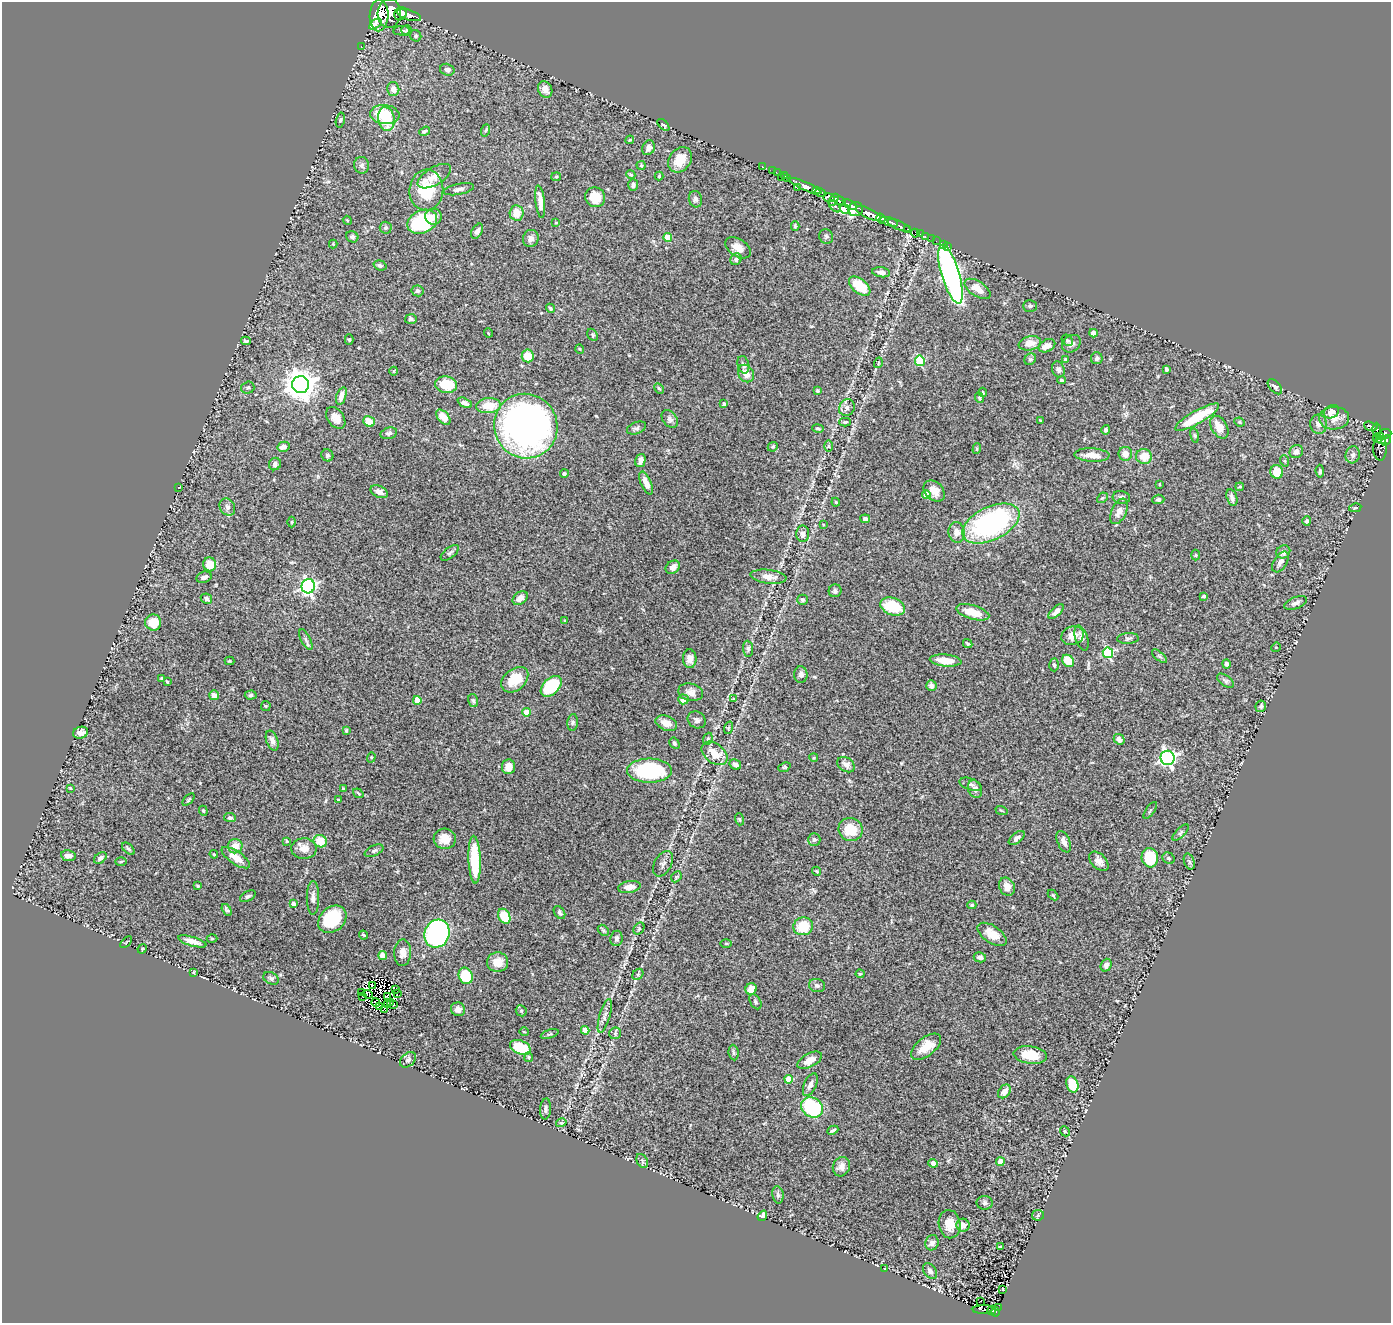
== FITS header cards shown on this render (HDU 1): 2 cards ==
NAXIS1  =                 1389
NAXIS2  =                 1321

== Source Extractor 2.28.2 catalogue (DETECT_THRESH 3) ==
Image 1389 x 1321 px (HDU 1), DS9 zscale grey, 1 PNG px = 1 image px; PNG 1393 x 1325 px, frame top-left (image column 1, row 1321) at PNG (2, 2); each listed source drawn as its Kron ellipse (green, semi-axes under 4 px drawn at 4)
Background 1.97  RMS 0.047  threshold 0.142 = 3 sigma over >= 5 px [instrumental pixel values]
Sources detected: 388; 2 with non-positive FLUX_AUTO (blend fragments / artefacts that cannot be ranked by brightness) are neither listed nor drawn; the other 386 listed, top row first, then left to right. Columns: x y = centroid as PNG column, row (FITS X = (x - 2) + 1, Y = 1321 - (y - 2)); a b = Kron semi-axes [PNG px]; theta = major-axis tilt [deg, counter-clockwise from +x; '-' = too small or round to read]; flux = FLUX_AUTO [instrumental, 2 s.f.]
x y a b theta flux
389 13 14 11 86 8100
400 14 7 6 - 2600
409 15 12 5 -19 3400
379 16 16 9 88 6800
375 24 7 4 37 1100
401 31 8 4 2 6.5
407 31 5 5 - 6.3
416 36 6 5 - 5.5
361 47 3 2 - 13
447 70 7 5 -16 11
393 89 7 6 - 18
545 89 9 7 -64 20
385 115 14 9 -5 100
386 119 12 8 -80 69
340 120 7 4 76 4.9
663 125 7 3 -44 5.3
486 130 6 4 71 4.2
424 131 6 4 37 5.4
630 140 4 4 - 3.3
648 148 7 6 - 14
680 160 14 10 53 54
362 165 8 7 - 11
641 165 4 4 - 3.5
762 166 2 2 - 16
773 171 3 2 - 16
778 173 3 2 - 23
631 175 5 4 - 5.3
434 176 19 9 31 27
659 176 4 4 - 3.5
785 176 4 2 - 11
556 177 5 4 - 3.6
782 178 3 2 - 8.8
788 179 3 3 - 59
633 185 6 5 - 9.8
805 186 18 4 -24 2500
797 187 2 2 - 13
459 189 15 5 11 12
426 190 20 17 84 120
816 191 4 3 - 730
820 192 5 4 - 1000
595 197 10 9 - 65
829 198 5 4 - 560
695 199 8 6 -76 9.5
834 200 6 3 62 620
840 201 6 4 -17 1700
540 202 16 4 -83 31
850 204 8 4 -33 670
835 206 7 3 -45 5
845 209 5 3 - 180
856 209 7 7 - 1700
517 213 7 7 - 40
869 213 13 5 -26 4400
433 217 8 8 - 18
881 219 5 3 - 1200
347 220 5 3 - 3.5
422 222 15 11 24 220
889 222 9 4 -16 2600
556 223 3 2 - 2.4
899 225 12 3 -22 310
795 226 5 3 - 4.5
386 228 6 6 - 6.8
907 229 3 3 - 310
477 231 8 5 59 11
915 233 4 3 - 73
920 234 3 2 - 9.6
352 237 6 5 - 8.4
668 237 4 4 - 64
826 237 7 6 - 7
925 237 3 2 - 39
531 238 8 7 - 15
932 239 3 2 - 8.4
936 241 2 2 - 10
333 244 4 4 - 2.7
944 244 2 2 - 16
948 246 2 2 - 32
738 248 14 8 -34 28
736 259 6 5 - 8.6
380 265 7 5 -17 6.3
881 272 9 5 -8 14
950 274 30 9 -73 1200
860 286 12 7 -39 91
977 289 15 7 -33 37
418 291 6 5 - 6.7
1030 306 7 5 0 6
550 308 5 4 - 5.4
411 319 6 5 - 7.6
488 333 5 3 - 2.3
1093 333 4 4 - 32
592 335 6 4 -58 4.6
349 340 5 4 - 4.4
1067 340 6 5 - 5.1
246 341 5 3 - 5.2
1030 343 11 7 12 30
1071 344 10 8 38 15
1047 346 9 6 26 21
580 349 5 3 - 2.8
528 356 6 6 - 53
1097 358 6 6 - 11
1030 359 6 5 - 5.6
1065 359 4 4 - 4.2
920 361 5 5 - 190
878 363 5 3 - 2.9
743 365 9 5 -74 10
1058 369 8 6 -71 11
1166 369 4 3 - 6.1
394 371 4 3 - 2.1
746 373 9 7 -57 31
1062 380 4 3 - 4.7
301 385 8 8 - 4500
446 385 11 8 -10 83
1275 387 9 5 -48 7.6
248 388 7 6 - 6.7
659 388 5 3 - 4.5
817 391 4 4 - 4.4
983 392 4 3 - 3.2
341 396 9 5 71 24
979 398 5 4 - 4.4
465 403 7 4 -27 8.5
724 404 4 3 - 4.6
488 406 12 7 4 62
847 408 8 7 - 14
1331 412 8 6 30 27
443 417 9 5 -50 34
1197 417 25 6 30 130
336 418 12 8 -55 23
1334 418 15 11 2 35
670 419 10 7 -53 13
1040 420 3 2 - 1.9
369 421 6 5 - 57
845 422 6 4 -1 4.8
1240 422 5 4 - 4.1
1319 424 9 8 - 16
526 426 32 31 - 1400
1371 426 7 3 -18 230
1219 427 12 7 -60 41
636 428 10 6 22 8.2
818 428 6 3 -11 5.2
1106 430 5 4 - 8.1
1377 430 7 3 -89 450
389 433 8 5 12 8.3
1385 434 6 4 6 500
1195 435 7 4 -81 4.7
1380 436 3 3 - 190
1377 438 5 3 - 190
1382 440 4 2 - 97
1386 440 6 4 52 310
829 446 6 4 90 4.2
283 447 6 5 - 18
773 447 5 4 - 4
1380 448 12 6 -89 230
977 449 5 4 - 4.1
1296 451 7 6 - 15
1125 454 7 7 - 21
327 455 6 5 - 6
1092 455 17 6 -3 31
1353 455 8 7 - 11
1144 456 8 7 - 45
640 461 7 5 75 16
1285 461 6 3 -71 3.1
275 464 6 6 - 10
1320 471 6 4 -84 5.6
1277 472 7 6 - 59
564 474 4 4 - 4.9
646 483 12 5 -67 30
1160 484 4 2 - 2.2
179 487 3 2 - 1.6
1240 487 4 3 - 3.4
934 491 12 8 -45 35
379 492 9 5 -24 22
927 495 4 4 - 55
1121 497 9 6 -8 11
1102 498 6 4 43 4.1
1232 498 8 5 -74 13
1158 499 6 4 3 5.6
836 502 4 4 - 3.3
227 507 9 7 -61 11
1355 508 6 3 12 3.4
1119 511 13 7 65 22
865 519 5 4 - 12
1307 521 5 4 - 8.5
292 522 5 3 - 3.3
991 523 30 17 25 580
823 525 3 2 - 2.1
957 532 10 8 -84 22
803 534 8 6 -88 14
1283 552 7 6 - 15
450 553 11 5 38 7.6
1196 555 5 3 - 3
1280 562 11 6 57 16
210 564 7 6 - 52
673 567 8 6 42 17
204 577 8 5 19 13
768 577 18 7 -7 26
308 586 7 6 - 720
835 591 6 6 - 8.6
1204 596 4 3 - 5.9
520 598 8 6 37 21
206 599 6 5 - 9.1
803 600 5 5 - 5.9
1295 603 12 6 20 13
893 606 13 8 -20 130
973 612 17 7 -17 64
1056 612 9 4 43 14
565 621 4 2 - 2
153 622 8 8 - 61
1073 636 11 9 19 35
1082 638 13 6 -72 15
1128 638 11 5 3 8.5
306 639 11 5 -63 8.3
968 644 5 3 - 4.1
1276 647 5 4 - 3
748 649 8 5 -84 7
1108 653 5 5 - 250
1159 656 9 4 -41 5.9
690 659 9 7 -87 18
946 660 16 6 -5 56
229 661 5 4 - 3.6
1068 661 7 5 -49 74
1226 664 4 4 - 6.1
1054 665 6 4 -88 5.3
801 675 8 6 90 12
161 678 3 3 - 3.4
515 680 15 10 40 76
1225 681 10 5 -36 7.3
167 682 3 2 - 3.6
551 686 12 7 44 170
931 686 5 5 - 16
691 692 12 8 -14 19
214 695 5 5 - 24
251 695 6 4 2 5.8
683 699 5 5 - 35
733 699 3 2 - 1.8
417 700 4 4 - 41
473 700 6 5 - 5.5
266 706 5 5 - 3.5
1261 706 6 5 - 7.3
526 712 4 4 - 65
697 720 9 8 - 11
573 722 8 5 84 6.8
666 723 11 7 -21 28
728 728 6 4 71 3.9
346 730 3 3 - 5.3
81 733 8 5 17 16
708 739 6 4 69 5.7
1119 739 6 5 - 14
272 741 10 5 -70 14
674 743 6 4 -59 7.4
715 753 14 9 -38 61
371 757 5 4 - 4.2
814 758 4 3 - 2.8
1167 758 7 7 - 820
735 764 6 4 -31 11
846 765 9 7 -33 16
508 767 7 6 - 31
784 767 6 4 21 4.5
649 771 22 12 0 280
971 784 11 5 -19 9.5
70 788 3 3 - 2.5
343 788 4 3 - 2.9
975 789 9 6 -68 16
358 793 5 3 - 3.7
338 799 4 2 - 2.4
189 800 7 3 46 4.2
1001 810 6 3 -19 3.1
1150 810 10 2 55 4.1
203 811 5 4 - 3.2
230 818 6 4 -6 7.1
739 819 6 4 -72 4.2
851 829 12 11 - 74
1180 833 10 4 46 7.2
1017 838 9 5 38 14
445 839 11 10 - 43
814 840 6 6 - 6.4
287 841 4 3 - 3
320 841 7 6 - 52
1064 842 11 6 -67 19
235 846 7 7 - 32
128 849 8 4 -43 6
304 849 13 10 3 28
374 851 10 5 25 7.3
214 854 4 3 - 2.7
68 856 7 5 -10 16
100 858 7 4 39 9.8
236 858 16 6 -34 37
1150 858 9 8 - 130
1168 858 6 5 - 6.7
475 860 24 6 -88 140
1099 861 11 7 -44 19
121 862 6 3 2 3.6
1189 862 8 5 -71 6.3
663 864 14 8 60 15
817 871 5 3 - 3
676 877 6 4 46 4.8
198 886 3 3 - 4.1
629 887 11 6 9 28
1007 887 9 7 -64 30
1053 895 6 4 -44 3.4
248 896 8 5 28 6.6
313 898 17 6 90 16
293 904 3 3 - 11
972 905 4 4 - 4.2
227 910 6 3 -59 5.4
559 913 7 5 -55 7.6
504 916 8 6 -63 70
332 919 16 12 42 140
803 926 10 9 - 76
639 929 6 5 - 4.5
603 930 6 4 -44 5.1
437 934 14 12 65 660
992 934 16 8 -34 46
364 935 5 3 - 3.4
616 938 8 6 84 10
212 939 5 3 - 3.2
192 941 15 4 -16 24
126 942 7 2 46 2.6
726 944 6 4 0 3.3
142 949 5 4 - 3
403 953 13 8 88 22
383 956 4 4 - 54
980 957 6 5 - 14
498 962 10 9 - 39
1106 965 6 5 - 11
194 972 3 2 - 2
638 974 6 4 47 4.7
860 974 4 4 - 3.2
466 976 8 7 - 110
271 978 8 5 -27 7.3
372 985 3 2 - 3.7
817 985 8 6 -17 9.6
396 989 3 2 - 2.7
751 989 6 5 - 32
362 992 3 2 - 0.21
368 994 5 2 - 4.4
397 994 3 2 - 4.1
362 997 3 2 - 3.9
387 997 4 3 - 5.2
376 1002 4 2 - 0.62
391 1002 4 2 - 1.4
755 1002 8 5 -60 6.5
388 1004 3 2 - 2.6
394 1005 3 2 - 1.8
380 1007 3 2 - 3.6
384 1009 3 2 - 1.7
458 1009 7 6 - 17
521 1011 6 5 - 5.3
605 1016 17 5 74 14
585 1030 4 4 - 40
524 1032 4 3 - 2.4
615 1033 6 6 - 6
550 1034 9 4 17 4.6
520 1047 11 6 -22 93
926 1047 17 9 39 54
734 1053 8 5 -83 6.1
1030 1055 16 9 -8 65
529 1057 5 4 - 5.1
408 1060 9 6 42 10
810 1060 13 6 28 33
789 1079 4 4 - 77
1072 1084 8 6 -73 78
810 1085 12 6 66 16
1004 1091 7 5 50 22
812 1107 11 9 -32 270
545 1109 10 5 85 10
561 1123 5 3 - 2.6
833 1130 6 3 26 5.2
1065 1131 5 4 - 4.4
642 1161 7 5 -60 7.3
1000 1162 4 4 - 67
933 1163 4 4 - 10
841 1167 10 8 64 18
778 1195 8 5 -80 8.5
985 1203 8 7 - 9.3
1038 1215 6 5 - 5
762 1216 5 4 - 17
950 1224 14 11 -82 44
963 1225 6 6 - 23
932 1243 7 6 - 13
1000 1247 3 3 - 4.2
885 1268 3 2 - 2
930 1271 9 6 -52 13
1003 1289 3 2 - 2.8
981 1301 3 2 - 6.4
998 1307 3 2 - 19
983 1309 10 3 2 51
992 1310 5 3 - 16
996 1312 4 3 - 37
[2 non-positive-flux detections neither listed nor drawn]